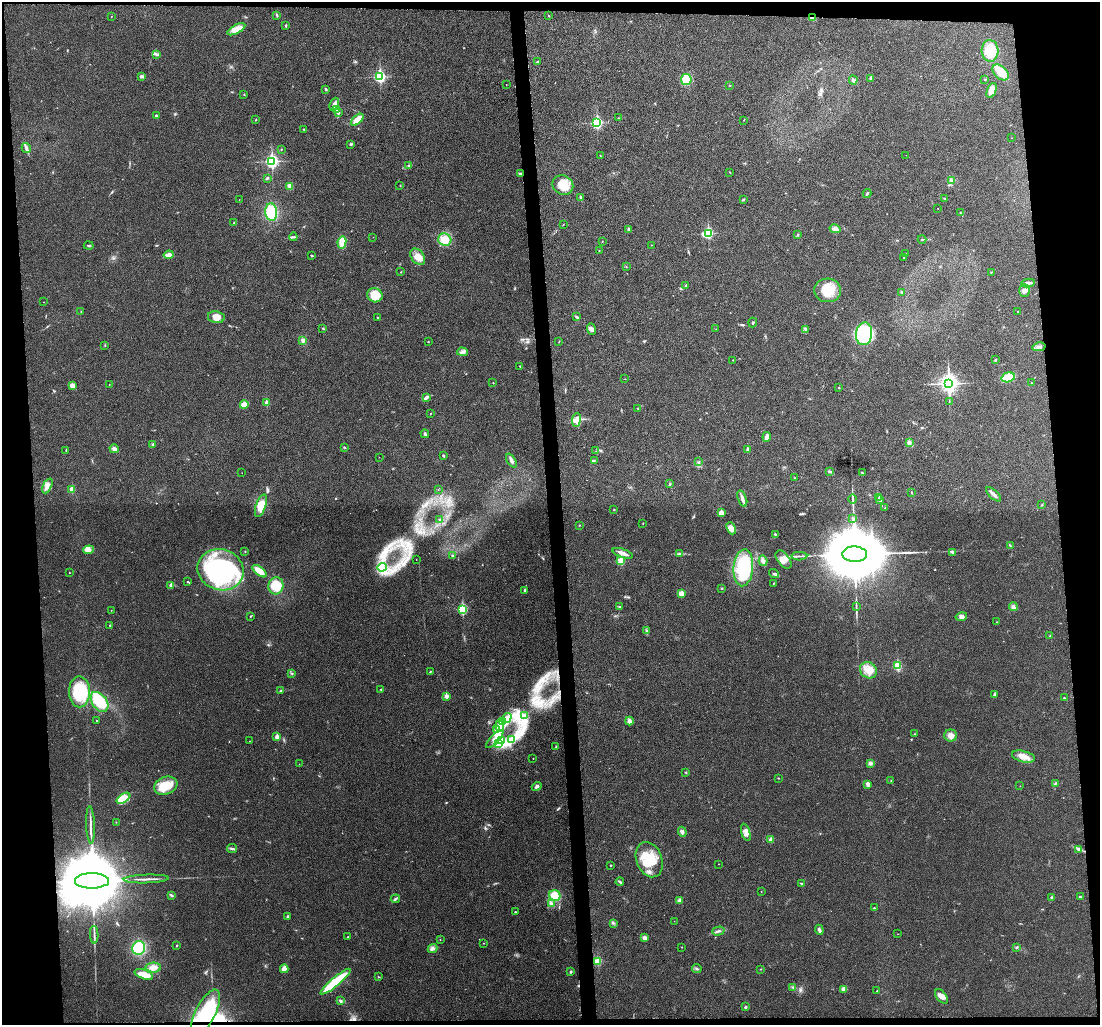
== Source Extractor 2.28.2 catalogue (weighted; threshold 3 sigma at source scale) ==
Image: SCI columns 2-4390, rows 129-4219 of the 4392 x 4370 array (HDU 1 of 3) = the unmasked area's bounding box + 8 px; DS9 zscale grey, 4 x 4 block average (1 PNG px = mean of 4 x 4 image px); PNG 1102 x 1027 px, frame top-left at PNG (2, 2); each listed source drawn as its Kron ellipse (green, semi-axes under 4 px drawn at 4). Shown black and unused: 10% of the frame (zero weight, under 3 of 4 exposures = <1% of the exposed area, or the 3 px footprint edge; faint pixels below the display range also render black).
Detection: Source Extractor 2.28.2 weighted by HDU 2 'WHT'. Background 0.0321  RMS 0.0062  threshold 0.0281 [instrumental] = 3 sigma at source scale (4.5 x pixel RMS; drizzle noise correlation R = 1.50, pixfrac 1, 0.05/0.05 arcsec/px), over >= 5 px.
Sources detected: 317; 1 too faint to see at this stretch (4 x 4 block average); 4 inside a brighter object's white glare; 2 cosmic-ray / hot-pixel residue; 1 long thin detection or spike segment (spike, bleed or trail) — neither listed nor drawn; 4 coinciding with a brighter row at this scale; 14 inside a brighter listed object's ellipse — not listed separately; the other 291 listed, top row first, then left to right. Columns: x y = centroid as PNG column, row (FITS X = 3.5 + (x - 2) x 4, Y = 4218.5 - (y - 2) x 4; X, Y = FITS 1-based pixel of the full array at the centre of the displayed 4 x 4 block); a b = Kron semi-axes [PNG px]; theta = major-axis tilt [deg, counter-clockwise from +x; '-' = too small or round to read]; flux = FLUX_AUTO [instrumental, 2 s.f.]
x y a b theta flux
277 15 3 2 - 3.2
111 16 2 2 - 1.8
549 16 3 2 - 1.9
812 18 2 2 - 30
285 25 3 2 - 2.6
236 29 10 4 29 24
990 51 11 8 -86 84
157 54 3 2 - 3.7
538 62 4 2 - 3.7
1000 72 9 6 -45 32
141 77 3 3 - 4.9
380 77 3 2 - 570
871 78 3 3 - 4.4
686 79 5 5 - 73
985 79 2 2 - 1.6
853 80 4 3 - 10
506 84 2 2 - 0.81
730 85 2 2 - 2.4
326 89 3 2 - 3.9
992 90 8 4 68 37
244 95 2 2 - 1.4
334 104 7 3 67 19
336 109 3 2 - 10
338 113 4 3 - 8.2
156 116 2 2 - 11
619 118 2 2 - 1
256 120 3 2 - 2
357 120 8 4 42 37
744 120 2 2 - 1.1
597 123 3 2 - 460
304 129 3 2 - 2.5
1012 138 2 2 - 0.8
351 144 3 2 - 4.5
26 148 5 3 - 8.5
281 149 2 2 - 1.5
600 155 2 2 - 1.9
906 155 2 2 - 1.3
272 161 3 2 - 850
409 166 3 2 - 4.2
730 172 3 2 - 1.6
520 174 3 3 - 4.7
267 178 3 2 - 3.5
951 180 2 2 - 2.9
400 185 2 2 - 1.2
563 185 11 9 -31 65
290 186 4 3 - 22
867 193 4 2 - 4.1
581 197 4 2 - 4.6
944 198 3 2 - 2.3
239 200 2 2 - 0.75
743 200 3 2 - 3.6
938 208 2 2 - 0.86
271 212 8 6 -83 100
961 213 4 2 - 3.1
234 223 3 2 - 3.7
563 224 3 2 - 1.4
628 229 2 2 - 15
835 229 6 4 -11 18
708 233 3 2 - 350
797 235 2 2 - 1.5
293 237 4 2 - 5.7
373 237 2 2 - 0.73
922 239 4 2 - 3.3
445 240 6 6 - 46
602 241 2 2 - 1.1
342 242 6 4 83 46
89 245 5 2 - 4.4
651 245 2 2 - 0.88
599 250 2 2 - 1.6
906 253 2 2 - 0.8
169 255 5 2 - 29
312 255 3 2 - 2.8
418 257 9 6 -52 36
904 258 2 2 - 1.5
626 266 2 2 - 1.2
401 272 2 2 - 1.8
991 272 2 2 - 1.2
1028 283 7 2 11 8.1
685 286 2 2 - 1.6
828 290 13 12 - 90
1024 290 6 5 - 12
902 292 3 2 - 3.1
375 295 8 7 - 53
43 302 2 2 - 0.92
1018 311 2 2 - 1.9
81 312 2 2 - 1
216 317 8 6 -10 27
378 317 3 2 - 2.3
577 317 4 2 - 4.7
753 323 5 2 - 4.4
323 328 3 2 - 3.3
591 329 6 4 -71 11
716 329 2 2 - 1.1
806 330 3 2 - 4.8
864 334 11 8 81 190
303 340 3 3 - 8.6
428 342 2 2 - 3.3
559 342 2 2 - 1.2
105 345 2 2 - 1.8
1039 347 6 3 13 9.3
462 352 5 3 - 10
733 360 2 2 - 1.8
995 360 4 2 - 3
520 366 2 2 - 1.9
1008 377 7 5 15 75
625 379 2 2 - 1.2
493 383 2 2 - 1.3
949 383 4 3 - 2000
1032 383 2 2 - 0.98
109 384 2 2 - 0.95
72 386 4 3 - 27
839 388 2 2 - 3.7
426 397 4 2 - 13
949 401 2 2 - 1.3
266 403 2 2 - 41
244 405 4 3 - 31
638 409 2 2 - 1.4
430 413 2 2 - 1.7
576 420 7 4 84 22
425 434 4 2 - 6.4
767 437 5 3 - 15
909 442 4 3 - 11
153 445 2 2 - 19
345 448 2 2 - 1.4
114 449 4 3 - 13
747 449 4 2 - 7.8
66 450 3 2 - 2.5
596 451 2 2 - 0.78
443 456 4 2 - 2.8
379 457 2 2 - 0.55
511 461 8 3 -57 11
594 461 2 2 - 2.4
699 462 2 2 - 1.6
829 471 4 2 - 5
242 473 2 2 - 0.86
862 473 3 2 - 3.6
795 478 2 2 - 1.3
670 484 3 2 - 3.3
47 486 8 3 64 13
72 490 2 2 - 62
438 490 2 2 - 0.75
911 492 2 2 - 2.3
993 494 9 2 -43 16
879 497 3 2 - 3.1
742 498 8 3 -69 13
853 499 5 2 - 4.7
880 500 2 2 - 3.4
1042 505 2 2 - 2.3
261 506 12 5 71 48
885 508 2 2 - 0.84
614 510 2 2 - 1.3
721 513 2 2 - 50
852 519 2 2 - 11
440 520 2 2 - 2.6
643 523 2 2 - 1.5
579 525 2 2 - 1.1
731 528 6 4 -67 30
775 534 2 2 - 3.7
1011 546 4 2 - 2.9
89 550 5 4 - 17
245 551 2 2 - 1.6
952 552 3 2 - 4.8
623 553 11 3 -19 21
679 553 2 2 - 3.2
855 554 12 7 -1 55000
452 556 2 2 - 4.1
799 556 8 2 1 8.9
784 559 10 6 -52 28
416 560 2 2 - 0.69
621 561 2 2 - 140
763 561 5 3 - 10
382 567 5 2 - 11
743 568 18 9 85 220
221 570 23 20 -17 500
259 571 8 3 -37 49
69 573 2 2 - 0.94
774 574 5 2 - 7.1
187 582 2 2 - 2.7
773 583 2 2 - 1.4
171 585 2 2 - 31
276 586 8 7 - 77
721 588 2 2 - 2.5
525 590 3 3 - 4.7
681 593 4 4 - 23
856 606 4 2 - 3.9
620 607 4 2 - 3.2
1013 607 4 3 - 9.3
462 609 2 2 - 270
111 610 2 2 - 1.1
250 616 2 2 - 1.7
961 617 6 4 14 11
997 622 2 2 - 1.5
110 625 2 2 - 6.3
647 631 3 3 - 5.8
1050 636 2 2 - 3.5
897 666 2 2 - 200
868 670 9 7 -37 39
430 671 2 2 - 1.3
292 674 3 2 - 2.6
381 689 3 2 - 2.8
281 691 3 2 - 4.6
79 692 15 10 -89 150
994 694 4 2 - 4.7
446 696 2 2 - 46
1064 698 2 2 - 2.3
99 702 11 7 -53 170
524 716 2 2 - 3.3
507 718 5 2 - 11
96 720 2 2 - 2.5
629 721 4 3 - 15
503 722 4 3 - 10
499 726 6 2 -88 14
497 729 4 2 - 9.2
915 734 2 2 - 2.8
951 736 6 6 - 26
277 737 2 2 - 59
495 739 12 3 45 27
512 740 3 2 - 5.5
249 741 2 2 - 0.78
501 741 3 2 - 8
498 744 3 2 - 7.3
556 746 2 2 - 2.8
1023 757 12 5 -14 35
533 759 2 2 - 2.1
870 763 3 3 - 12
299 764 2 2 - 0.78
686 772 2 2 - 2.1
778 778 2 2 - 2.2
891 780 2 2 - 1.9
1055 783 4 2 - 3.5
868 784 3 2 - 14
166 786 12 8 22 88
537 786 5 3 - 7.6
1020 786 2 2 - 0.95
123 798 7 4 33 110
116 822 2 2 - 1.3
90 825 18 2 -88 18
682 832 5 2 - 6.5
746 832 9 4 -73 19
771 840 3 3 - 13
232 849 5 3 - 6.8
1078 849 3 3 - 5.2
649 860 18 12 -68 100
718 864 2 2 - 1
611 865 2 2 - 2.3
146 879 22 2 2 18
92 881 17 7 0 82000
620 882 4 2 - 6.6
801 883 2 2 - 2.1
761 891 2 2 - 0.88
171 895 4 2 - 6.1
555 895 6 5 - 54
1051 897 3 2 - 3.6
1080 897 3 2 - 3.5
395 899 4 2 - 5.8
679 900 4 3 - 6
551 903 4 3 - 7.9
874 908 2 2 - 2.6
515 912 2 2 - 2.6
287 916 3 2 - 3.9
674 921 2 2 - 0.86
613 923 3 2 - 4
819 930 5 3 - 10
718 931 6 2 16 8.2
898 934 2 2 - 0.93
94 935 9 2 -87 12
348 937 2 2 - 3.6
644 938 4 3 - 12
440 940 2 2 - 0.95
483 943 2 2 - 1.4
177 945 2 2 - 7.1
682 947 2 2 - 1.2
1017 947 3 2 - 3.3
139 948 7 6 - 150
433 948 5 4 - 10
598 961 2 2 - 80
153 968 7 5 -1 26
284 969 4 3 - 27
697 969 5 2 - 5.9
761 969 2 2 - 1.7
571 972 2 2 - 12
144 974 9 4 -18 42
378 977 2 2 - 1.9
336 982 19 4 39 170
793 987 2 2 - 2.9
844 989 4 3 - 16
876 991 2 2 - 1.4
941 996 8 4 -51 21
340 1001 3 2 - 3.9
746 1007 3 2 - 5.6
205 1013 25 10 63 200
Overlapping masked pixels (flux is a lower limit): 2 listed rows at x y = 812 18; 205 1013
Diffuse or blended objects may show on this block-average render without a row.